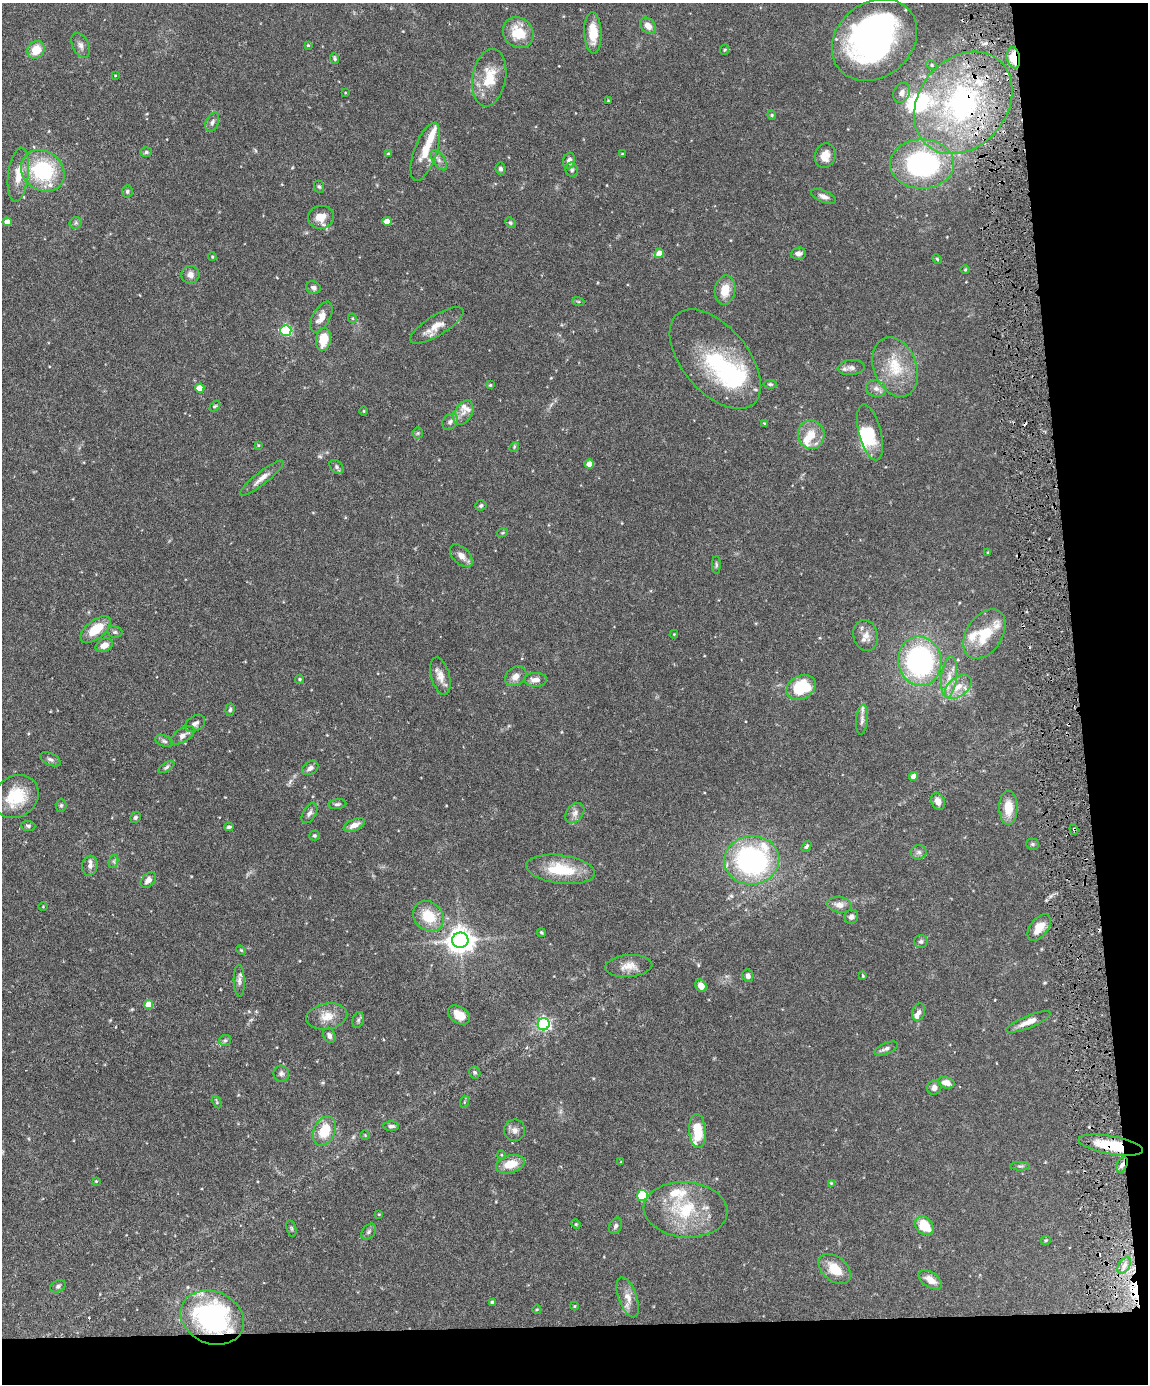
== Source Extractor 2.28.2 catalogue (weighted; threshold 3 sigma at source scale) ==
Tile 12 of 4 x 3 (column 4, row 3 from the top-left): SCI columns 3439-4584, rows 235-1616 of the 4585 x 4509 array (HDU 1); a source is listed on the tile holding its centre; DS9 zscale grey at full resolution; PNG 1150 x 1386 px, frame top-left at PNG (2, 3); each listed source drawn as its Kron ellipse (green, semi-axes under 4 px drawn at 4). Shown black and unused: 10% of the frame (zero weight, under 3 of 6 exposures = <1% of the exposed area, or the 3 px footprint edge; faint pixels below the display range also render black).
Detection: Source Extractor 2.28.2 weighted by HDU 2 'WHT'; one run over the whole footprint, this tile lists its part. Background 0.0991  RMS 0.0036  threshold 0.0148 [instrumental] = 3 sigma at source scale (4.09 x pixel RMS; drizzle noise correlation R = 1.36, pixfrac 0.8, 0.05/0.05 arcsec/px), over >= 5 px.
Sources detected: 208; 3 inside a brighter object's white glare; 8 cosmic-ray / hot-pixel residue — neither listed nor drawn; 14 inside a brighter listed object's ellipse — not listed separately; the other 183 listed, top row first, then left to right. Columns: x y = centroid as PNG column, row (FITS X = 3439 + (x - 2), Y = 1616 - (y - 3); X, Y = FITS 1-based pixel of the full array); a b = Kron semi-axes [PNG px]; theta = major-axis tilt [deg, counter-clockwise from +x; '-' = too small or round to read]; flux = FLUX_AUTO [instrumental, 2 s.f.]
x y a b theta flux
648 26 9 6 -51 2.8
518 33 16 14 -46 8.9
593 33 20 8 -88 7
874 40 46 37 40 110
81 45 13 8 -64 1.7
308 45 4 3 - 0.32
36 50 9 8 - 5.6
724 50 5 3 - 0.32
335 58 5 4 - 0.55
1013 58 11 6 -79 5.6
932 65 5 4 - 0.44
115 76 4 3 - 0.23
489 78 29 16 80 9.6
345 93 4 3 - 0.24
902 93 10 8 67 1.8
608 100 4 2 - 0.23
963 103 56 44 50 65
772 115 4 4 - 0.38
212 122 10 6 69 1.1
146 152 6 5 - 0.55
425 152 30 11 71 6.8
388 154 4 3 - 0.33
622 154 3 3 - 0.28
825 155 12 10 75 3.5
439 160 12 6 -55 1.4
569 161 8 6 77 1.6
922 164 32 24 0 52
500 169 6 5 - 0.76
572 170 7 6 - 0.76
43 171 23 19 -37 27
18 175 27 10 83 5.5
319 187 6 5 - 0.55
127 191 6 5 - 0.65
824 196 13 6 -22 1.5
321 217 13 11 12 4.2
387 221 4 4 - 3
7 222 4 4 - 3.1
76 223 6 5 - 0.68
510 223 6 5 - 0.52
659 253 5 4 - 3.6
798 253 8 6 3 1.2
212 257 4 3 - 0.37
937 259 5 3 - 0.39
965 270 5 3 - 0.3
190 275 9 8 - 1.8
313 287 7 6 - 1.2
725 290 15 10 79 5.2
578 301 6 4 -19 0.45
321 317 17 8 61 3.5
352 318 5 4 - 0.4
437 325 30 10 32 4.7
286 330 5 5 - 31
323 339 11 7 81 7.3
715 359 59 33 -50 29
851 367 14 7 5 1.6
895 367 31 21 -69 12
770 384 6 4 -8 0.51
490 385 4 4 - 0.35
200 388 5 4 - 5.5
876 389 10 8 -16 1.8
215 406 6 3 44 0.42
364 411 5 3 - 0.3
463 413 13 8 59 2.2
450 422 9 7 44 1.1
764 423 3 3 - 0.21
870 432 28 11 -75 7
418 433 6 5 - 0.53
811 435 14 13 - 5.1
258 445 4 3 - 0.36
514 447 5 4 - 0.42
589 464 4 4 - 2.9
336 467 8 5 -43 0.86
262 478 27 6 38 2.8
481 505 6 5 - 0.6
502 533 5 3 - 0.34
988 552 3 2 - 0.26
461 556 14 8 -44 2.2
716 565 9 4 -89 0.55
96 629 18 9 38 7.3
115 632 8 5 -13 0.7
674 634 4 4 - 0.26
984 634 27 18 56 11
866 635 15 12 -73 3
104 645 9 6 27 2.6
920 661 25 21 -81 59
440 676 19 9 -74 2.9
516 676 12 8 37 2.4
949 677 21 8 84 4.2
300 679 4 4 - 0.43
535 680 11 7 -1 2
801 687 15 11 28 16
958 687 15 9 39 4.6
230 709 6 4 87 0.64
862 720 15 5 85 1.3
195 723 11 7 30 1.3
183 735 13 7 32 1.9
164 741 9 5 -21 0.83
50 759 11 6 -25 1
166 767 9 4 33 0.66
310 768 9 6 29 1.3
914 776 4 4 - 2.5
16 797 24 20 36 12
938 801 9 6 -65 2.5
337 804 9 5 6 0.74
61 805 6 5 - 0.54
1008 808 17 9 90 6.3
309 813 11 6 59 1.4
575 813 11 8 51 1.7
136 817 6 5 - 0.52
354 825 11 5 24 2.4
28 826 7 5 -3 0.63
229 827 5 3 - 0.59
1074 829 6 4 -71 0.6
314 836 5 5 - 0.52
1033 844 6 5 - 0.52
806 846 6 4 57 0.62
919 852 8 7 - 1.1
752 860 27 24 7 65
114 861 7 4 72 0.62
90 866 10 8 81 1.5
561 869 34 14 -8 13
148 880 9 6 47 1.8
839 905 12 7 -9 1.9
43 907 4 3 - 0.24
428 916 16 14 -43 9
851 917 7 6 - 1.1
1039 927 15 9 53 4.9
541 932 4 4 - 0.4
460 940 8 7 - 370
921 941 6 6 - 0.82
241 950 5 3 - 0.35
629 966 24 11 4 3.8
863 975 3 2 - 0.37
748 976 6 5 - 1.3
239 981 16 5 -88 1.5
701 986 6 5 - 2.8
149 1005 5 4 - 5.1
919 1012 9 6 71 1.2
459 1015 12 8 -34 4.2
327 1016 20 13 10 4.8
358 1020 8 5 74 0.73
1028 1022 24 6 22 3.2
544 1024 6 6 - 64
329 1035 8 6 -68 1.1
225 1040 6 5 - 0.66
886 1049 12 5 23 1.2
475 1072 6 5 - 0.6
281 1074 8 7 - 1.1
946 1083 8 5 -15 2.7
934 1088 7 7 - 1.5
217 1102 7 4 -63 0.47
464 1102 6 4 71 0.38
391 1126 8 5 1 0.86
515 1130 10 10 - 1.9
324 1131 15 11 65 9
697 1131 17 8 -85 9
365 1135 4 4 - 0.37
1111 1145 33 9 -10 11
502 1155 4 3 - 0.3
621 1162 3 3 - 0.29
510 1164 15 9 16 5.9
1122 1165 8 5 67 1.2
1020 1166 10 3 0 0.56
96 1181 4 4 - 0.33
831 1183 4 2 - 0.27
642 1195 5 5 - 23
686 1210 42 27 -4 21
379 1214 4 3 - 0.27
576 1224 5 4 - 0.38
616 1226 8 6 66 0.98
924 1226 10 8 -47 8.1
291 1228 8 4 -76 0.56
369 1232 9 6 52 0.86
1046 1240 5 4 - 0.4
1124 1266 9 5 57 1.2
835 1269 18 12 -40 6.3
930 1280 13 7 -34 3.2
58 1286 8 5 29 0.77
628 1297 21 9 -70 3.4
492 1302 3 3 - 0.53
575 1306 4 4 - 0.36
537 1310 4 3 - 0.32
212 1318 33 26 -23 64
Overlapping masked pixels (flux is a lower limit): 6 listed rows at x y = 1013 58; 963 103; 1074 829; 1111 1145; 1122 1165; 212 1318